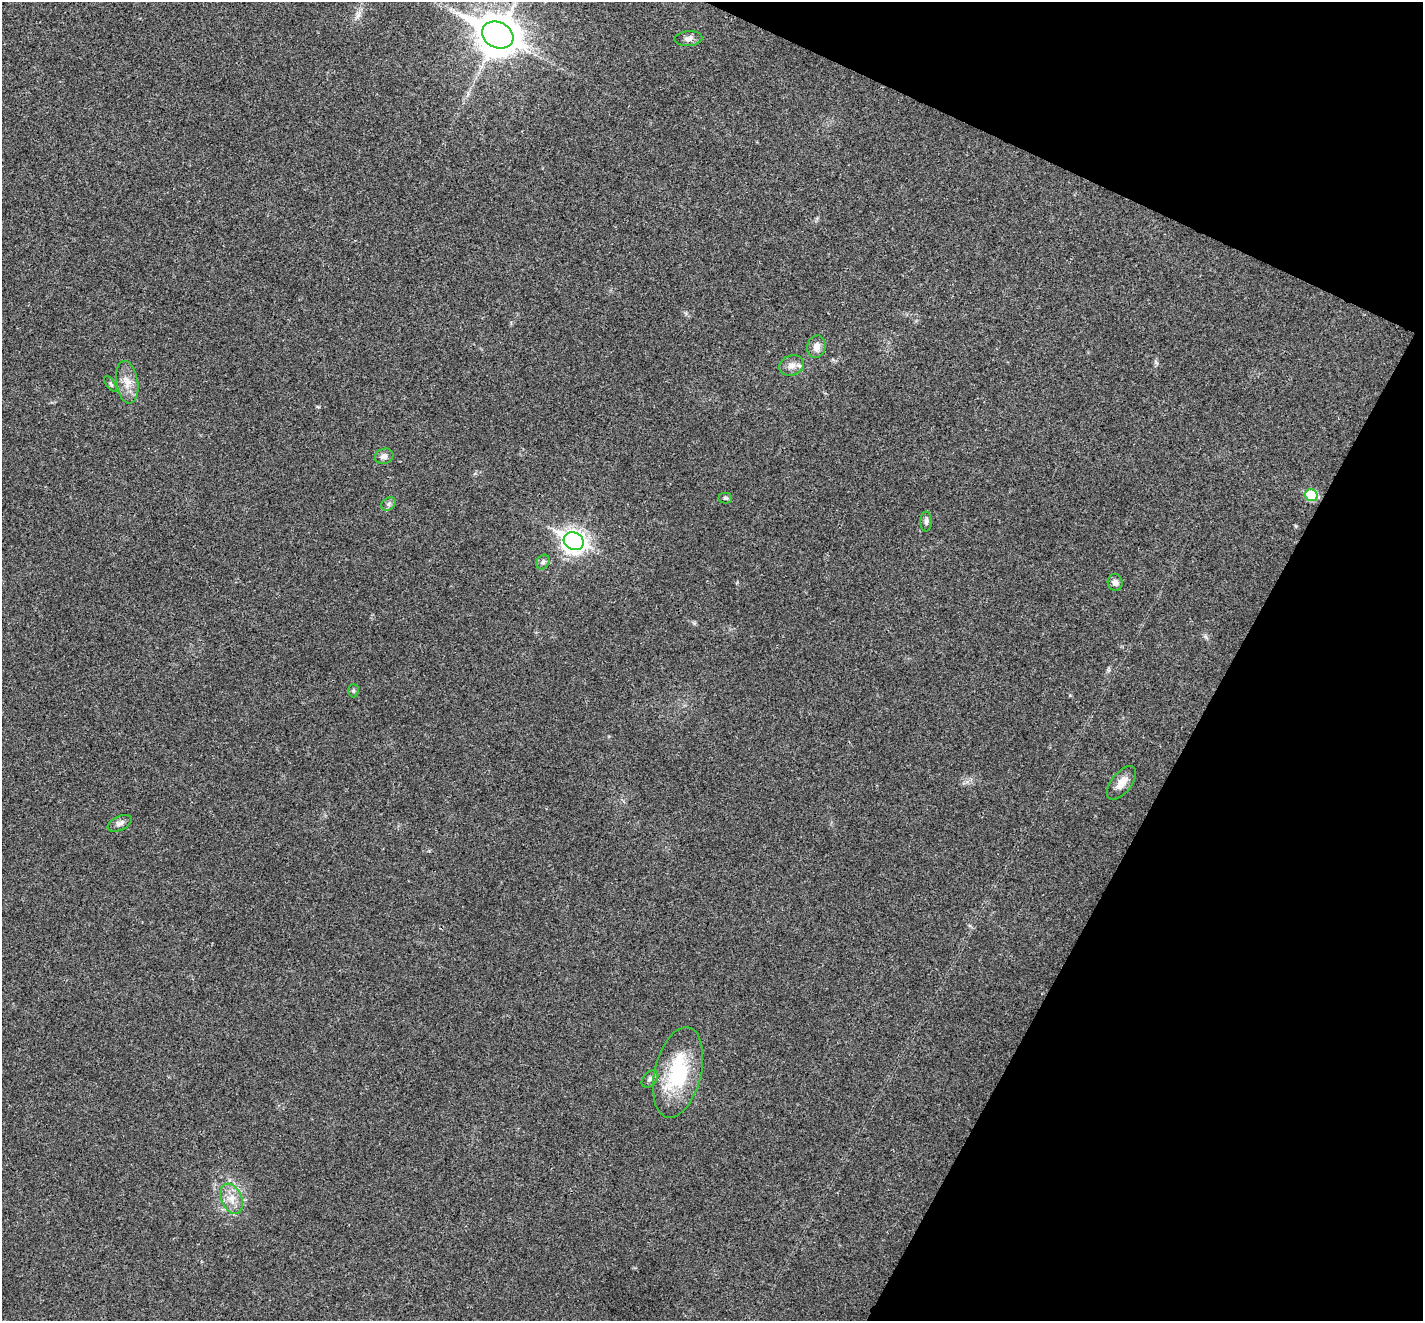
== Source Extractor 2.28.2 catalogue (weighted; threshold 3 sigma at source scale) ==
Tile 8 of 4 x 4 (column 4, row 2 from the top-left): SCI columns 4267-5687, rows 2784-4102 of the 5693 x 5703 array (HDU 1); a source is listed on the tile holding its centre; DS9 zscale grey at full resolution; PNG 1425 x 1323 px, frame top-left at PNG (2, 2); each listed source drawn as its Kron ellipse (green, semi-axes under 4 px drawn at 4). Shown black and unused: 21% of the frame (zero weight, under 3 of 4 exposures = <1% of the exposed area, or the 3 px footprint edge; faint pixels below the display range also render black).
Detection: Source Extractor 2.28.2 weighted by HDU 2 'WHT'; one run over the whole footprint, this tile lists its part. Background 0.0217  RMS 0.0043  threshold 0.0195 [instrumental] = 3 sigma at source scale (4.5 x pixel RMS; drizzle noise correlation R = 1.50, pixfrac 1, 0.05/0.05 arcsec/px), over >= 5 px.
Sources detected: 20; all 20 listed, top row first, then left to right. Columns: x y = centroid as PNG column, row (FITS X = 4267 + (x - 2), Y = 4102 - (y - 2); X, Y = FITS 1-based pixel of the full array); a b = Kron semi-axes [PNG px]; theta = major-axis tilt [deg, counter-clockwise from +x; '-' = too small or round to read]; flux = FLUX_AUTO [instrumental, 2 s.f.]
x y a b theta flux
498 35 16 13 -27 1100
688 39 14 7 3 2
816 347 11 9 76 2.9
792 366 12 10 18 3
127 382 21 11 -81 5.1
111 384 9 3 -54 0.69
384 456 9 7 20 2.2
1311 495 6 6 - 21
725 498 7 5 -1 0.73
388 504 8 6 37 1.1
926 522 10 5 90 1.1
574 541 10 8 -26 290
543 562 8 6 59 1.2
1115 582 8 7 - 1.7
353 691 7 5 89 0.73
1122 783 20 10 51 4.3
120 823 13 7 25 1.8
678 1072 46 23 76 31
650 1079 10 6 48 1.6
231 1199 16 10 -67 5